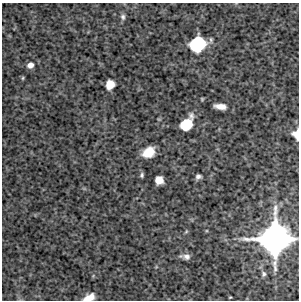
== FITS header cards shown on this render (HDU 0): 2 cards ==
NAXIS1  =                  297 /Length X axis
NAXIS2  =                  298 /Length Y axis

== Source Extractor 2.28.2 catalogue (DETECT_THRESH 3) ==
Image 297 x 298 px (HDU 0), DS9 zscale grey, 1 PNG px = 1 image px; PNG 301 x 302 px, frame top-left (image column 1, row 298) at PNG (2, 3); no overlay
Background 4470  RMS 270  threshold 805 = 3 sigma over >= 5 px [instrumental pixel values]
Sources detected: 17; all 17 listed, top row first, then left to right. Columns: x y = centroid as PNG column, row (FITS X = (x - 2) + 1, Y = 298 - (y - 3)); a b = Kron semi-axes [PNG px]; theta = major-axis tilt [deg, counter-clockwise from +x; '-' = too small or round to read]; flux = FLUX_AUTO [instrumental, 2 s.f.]
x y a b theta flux
123 17 8 6 -83 4.7e+04
198 44 12 10 37 1.4e+06
30 65 6 5 - 9.4e+04
23 78 5 3 - 1.9e+04
110 84 7 7 - 3.0e+05
220 106 11 5 -7 1.6e+05
186 124 11 8 52 7.2e+05
296 134 11 7 -82 1.9e+05
148 152 10 8 30 3.7e+05
142 175 5 4 - 3.3e+04
198 176 5 4 - 5.8e+04
159 180 7 7 - 2.3e+05
186 231 5 5 - 2.2e+04
275 239 25 24 - 5.8e+06
185 256 12 6 -7 9.1e+04
264 274 7 6 - 4.1e+04
89 297 11 6 22 1.8e+05
At the frame edge (FLAGS 8, measured only in part): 2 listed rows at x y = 296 134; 89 297